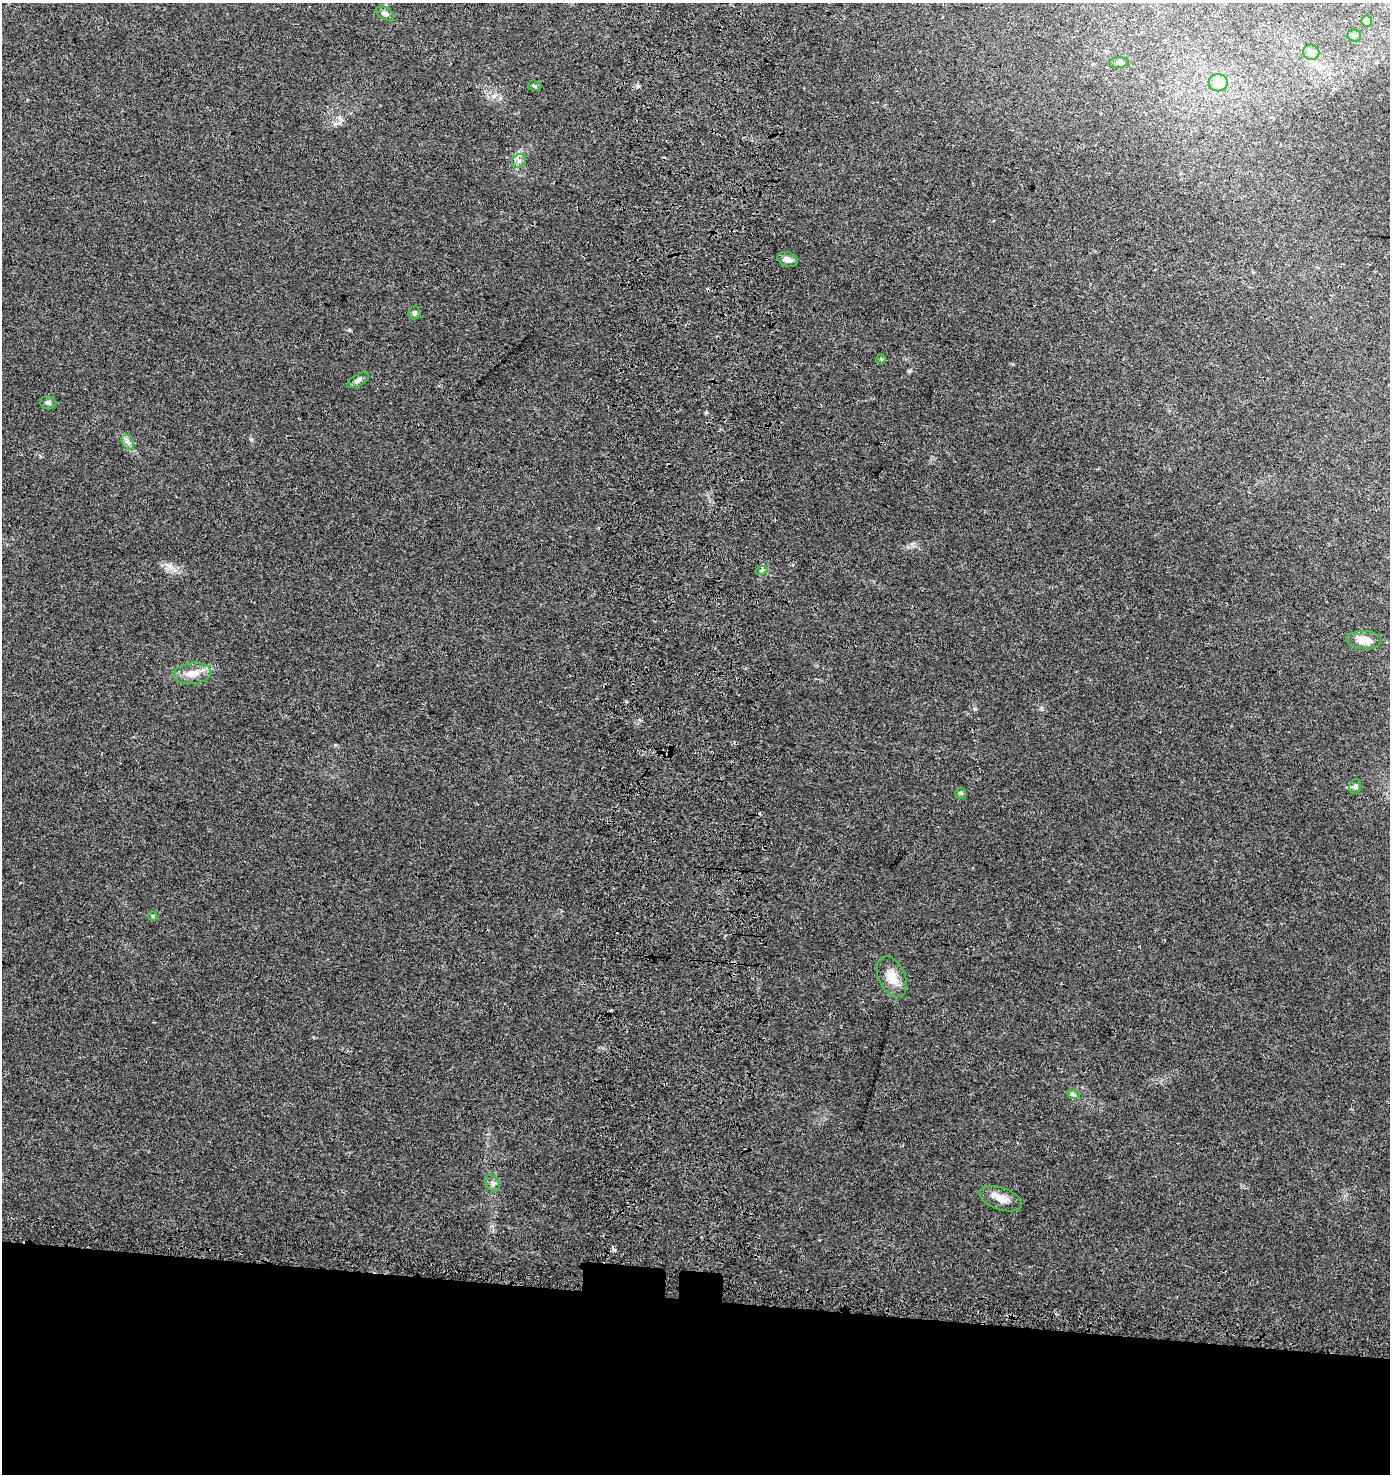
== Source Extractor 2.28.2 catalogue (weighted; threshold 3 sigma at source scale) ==
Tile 8 of 3 x 3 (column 2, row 3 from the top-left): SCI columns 1716-3103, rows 110-1581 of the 4870 x 4628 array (HDU 1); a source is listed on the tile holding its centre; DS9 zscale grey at full resolution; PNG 1392 x 1476 px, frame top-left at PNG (2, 3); each listed source drawn as its Kron ellipse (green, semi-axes under 4 px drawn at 4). Shown black and unused: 12% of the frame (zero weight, under 3 of 4 exposures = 9% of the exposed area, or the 3 px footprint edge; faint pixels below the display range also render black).
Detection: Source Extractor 2.28.2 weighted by HDU 2 'WHT'; one run over the whole footprint, this tile lists its part. Background 0.0306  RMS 0.0039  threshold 0.0177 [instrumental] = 3 sigma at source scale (4.5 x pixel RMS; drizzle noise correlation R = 1.50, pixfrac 1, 0.0396/0.0396 arcsec/px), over >= 5 px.
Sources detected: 25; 1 cosmic-ray / hot-pixel residue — neither listed nor drawn; the other 24 listed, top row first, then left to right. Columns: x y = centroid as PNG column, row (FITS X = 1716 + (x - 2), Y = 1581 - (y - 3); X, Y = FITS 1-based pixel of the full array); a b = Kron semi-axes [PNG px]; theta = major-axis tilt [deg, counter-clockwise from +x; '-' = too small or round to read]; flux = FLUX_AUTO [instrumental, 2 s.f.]
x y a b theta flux
385 13 10 6 -27 1.4
1367 21 5 5 - 3
1354 36 7 6 - 1.2
1311 52 8 7 - 3.3
1119 63 10 5 4 1
1218 83 9 8 - 5.8
535 86 7 5 -15 0.7
519 161 7 6 - 1.2
787 259 10 7 -17 2
414 313 6 6 - 1.1
881 359 4 4 - 0.43
358 380 12 5 30 1.5
48 403 8 6 -14 1
128 442 8 5 -60 1.3
762 570 6 4 19 0.63
1364 640 18 9 -3 4.5
192 673 19 10 6 5.2
1355 786 8 6 68 0.95
961 793 5 5 - 0.67
153 916 5 4 - 0.5
892 977 22 13 -64 6.1
1073 1094 7 4 -19 0.67
492 1183 9 6 -54 1.3
1000 1199 22 11 -19 4.7
Isophote crosses this tile's border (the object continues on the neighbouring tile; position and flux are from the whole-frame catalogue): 1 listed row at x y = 1364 640
Unlisted compact peaks at least as high as the median listed source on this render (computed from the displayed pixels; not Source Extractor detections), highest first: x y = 706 412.